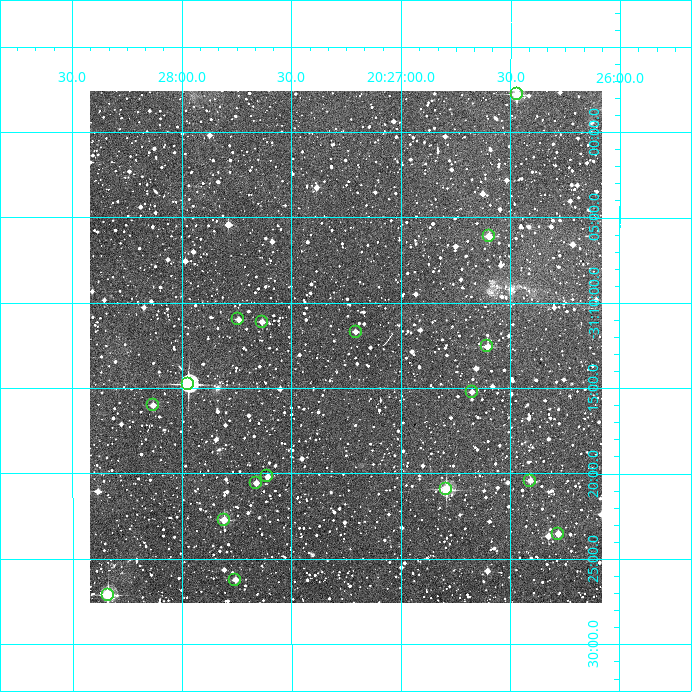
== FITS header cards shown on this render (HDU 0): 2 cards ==
NAXIS1  =                  512
NAXIS2  =                  512

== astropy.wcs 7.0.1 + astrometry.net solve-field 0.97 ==
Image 512 x 512 px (HDU 0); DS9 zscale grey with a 90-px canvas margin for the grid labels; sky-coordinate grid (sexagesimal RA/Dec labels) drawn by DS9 from the SOLVED WCS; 17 Tycho-2 reference stars matched to detected sources circled (green)
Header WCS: RA---TAN/DEC--TAN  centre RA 20:27:15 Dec -31:13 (306.81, -31.21 deg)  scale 3.52 arcsec/px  FOV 30.0' x 30.0'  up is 0 deg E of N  parity normal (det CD < 0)
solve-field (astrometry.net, Tycho-2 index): VERIFIED the header's WCS against the Tycho-2 star catalogue (17 matches, 0 conflicts) and refined it, rather than solving blind
Solved WCS: RA---TAN-SIP/DEC--TAN-SIP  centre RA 20:27:15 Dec -31:13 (306.81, -31.21 deg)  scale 3.52 arcsec/px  FOV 30.0' x 30.0'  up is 0 deg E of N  parity normal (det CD < 0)
The solver's refit moves the header's centre by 3 arcsec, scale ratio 1.001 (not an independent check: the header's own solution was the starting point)
Tycho-2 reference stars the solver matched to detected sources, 17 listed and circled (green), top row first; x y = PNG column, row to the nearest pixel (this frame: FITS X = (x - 90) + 1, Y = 512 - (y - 91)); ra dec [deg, ICRS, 3 dp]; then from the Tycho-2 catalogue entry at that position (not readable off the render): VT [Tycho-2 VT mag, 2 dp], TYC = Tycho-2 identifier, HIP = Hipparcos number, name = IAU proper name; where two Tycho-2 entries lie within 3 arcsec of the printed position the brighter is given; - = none
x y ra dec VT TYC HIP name
517 94 306.618 -30.963 10.52 7455-712-1 - -
489 236 306.649 -31.102 11.30 7455-1193-1 - -
238 319 306.935 -31.183 12.15 7455-975-1 - -
262 322 306.908 -31.185 12.48 7455-1431-1 - -
356 332 306.801 -31.195 12.43 7455-1074-1 - -
487 346 306.651 -31.209 11.40 7455-1318-1 - -
188 384 306.992 -31.247 8.84 7455-1352-1 100939 -
472 392 306.669 -31.253 11.98 7455-1273-1 - -
153 405 307.033 -31.267 12.34 7455-1580-1 - -
267 476 306.902 -31.336 12.65 7455-1268-1 - -
530 481 306.602 -31.340 11.34 7455-1321-1 - -
256 483 306.915 -31.343 12.12 7455-902-1 - -
446 489 306.698 -31.349 10.16 7455-1641-1 100842 -
224 520 306.952 -31.379 11.17 7455-1450-1 - -
558 534 306.570 -31.392 12.15 7455-1595-1 - -
235 580 306.939 -31.437 11.71 7455-1287-1 - -
108 595 307.085 -31.452 10.32 7455-1461-1 - -